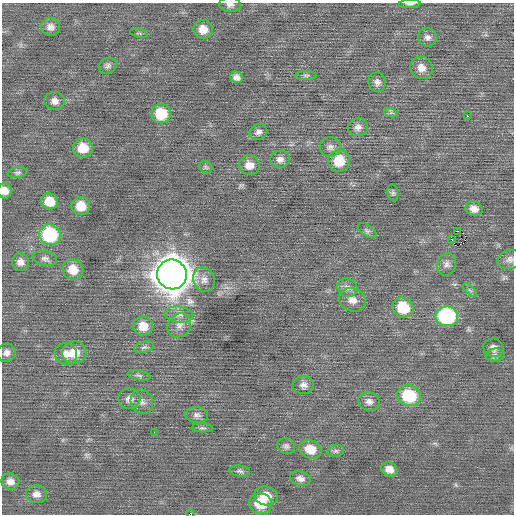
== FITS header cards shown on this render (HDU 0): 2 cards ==
NAXIS1  =                  512 / Axis length
NAXIS2  =                  512 / Axis length

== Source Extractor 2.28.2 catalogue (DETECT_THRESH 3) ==
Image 512 x 512 px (HDU 0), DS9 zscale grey, 1 PNG px = 1 image px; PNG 516 x 516 px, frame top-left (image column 1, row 512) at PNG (2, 3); each listed source drawn as its Kron ellipse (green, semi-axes under 4 px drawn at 4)
Background -5.22e-04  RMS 0.76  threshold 2.29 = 3 sigma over >= 5 px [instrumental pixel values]
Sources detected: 74; all 74 listed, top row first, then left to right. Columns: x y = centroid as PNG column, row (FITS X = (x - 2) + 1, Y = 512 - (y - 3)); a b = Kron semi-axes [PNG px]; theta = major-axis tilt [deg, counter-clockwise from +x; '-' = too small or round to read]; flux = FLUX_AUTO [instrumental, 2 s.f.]
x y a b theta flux
410 4 10 4 2 200
230 5 11 7 -5 200
50 27 9 8 - 270
203 29 9 9 - 610
139 33 9 3 -11 64
427 37 9 9 - 220
108 66 9 7 26 180
421 68 11 11 - 430
306 75 11 4 0 120
236 77 6 5 - 230
377 82 10 8 -78 240
55 101 10 9 - 300
391 113 7 4 -18 100
161 114 9 9 - 1700
467 116 2 2 - 300
358 127 10 9 - 280
258 132 9 7 24 210
330 147 10 9 - 260
83 148 10 9 - 940
280 159 10 8 10 260
339 161 11 11 - 1400
249 165 10 9 - 480
206 167 7 5 -44 97
18 173 10 5 9 120
5 191 8 6 -79 410
393 193 8 5 -80 120
49 201 8 8 - 910
81 206 9 9 - 890
474 209 9 7 -18 340
367 231 11 5 -34 130
458 231 3 2 - 1300
50 235 11 10 - 4100
452 240 3 2 - 6.7
45 259 12 7 -13 220
510 259 12 9 19 260
20 262 9 8 - 290
447 264 11 9 71 260
73 269 11 10 - 760
172 274 15 14 - 110000
204 280 12 10 -68 360
347 287 10 9 - 270
470 290 9 3 -45 85
352 300 13 11 -22 490
403 308 11 9 -27 1800
179 315 14 8 -8 350
447 316 11 10 - 5700
179 325 13 11 44 420
143 326 10 9 - 760
144 347 10 5 14 160
493 348 10 9 - 280
6 353 9 8 - 240
74 353 12 11 - 930
66 354 11 10 - 430
495 355 9 6 5 160
139 376 11 4 -11 130
303 385 10 9 - 260
409 396 12 10 -18 2700
129 399 11 10 - 320
142 402 12 11 - 310
369 402 11 9 -19 270
197 415 11 8 -6 200
202 428 10 4 -2 120
154 432 2 2 - 58
286 446 9 7 -19 160
310 449 11 9 -19 890
336 451 8 6 15 120
389 469 8 6 -27 360
240 471 10 5 -6 140
300 478 10 7 -16 260
10 481 9 8 - 340
36 494 10 9 - 320
266 496 12 9 -12 740
260 503 11 10 - 1300
191 514 4 2 - 490
At the frame edge (FLAGS 8, measured only in part): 5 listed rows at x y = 410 4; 230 5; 5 191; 510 259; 191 514